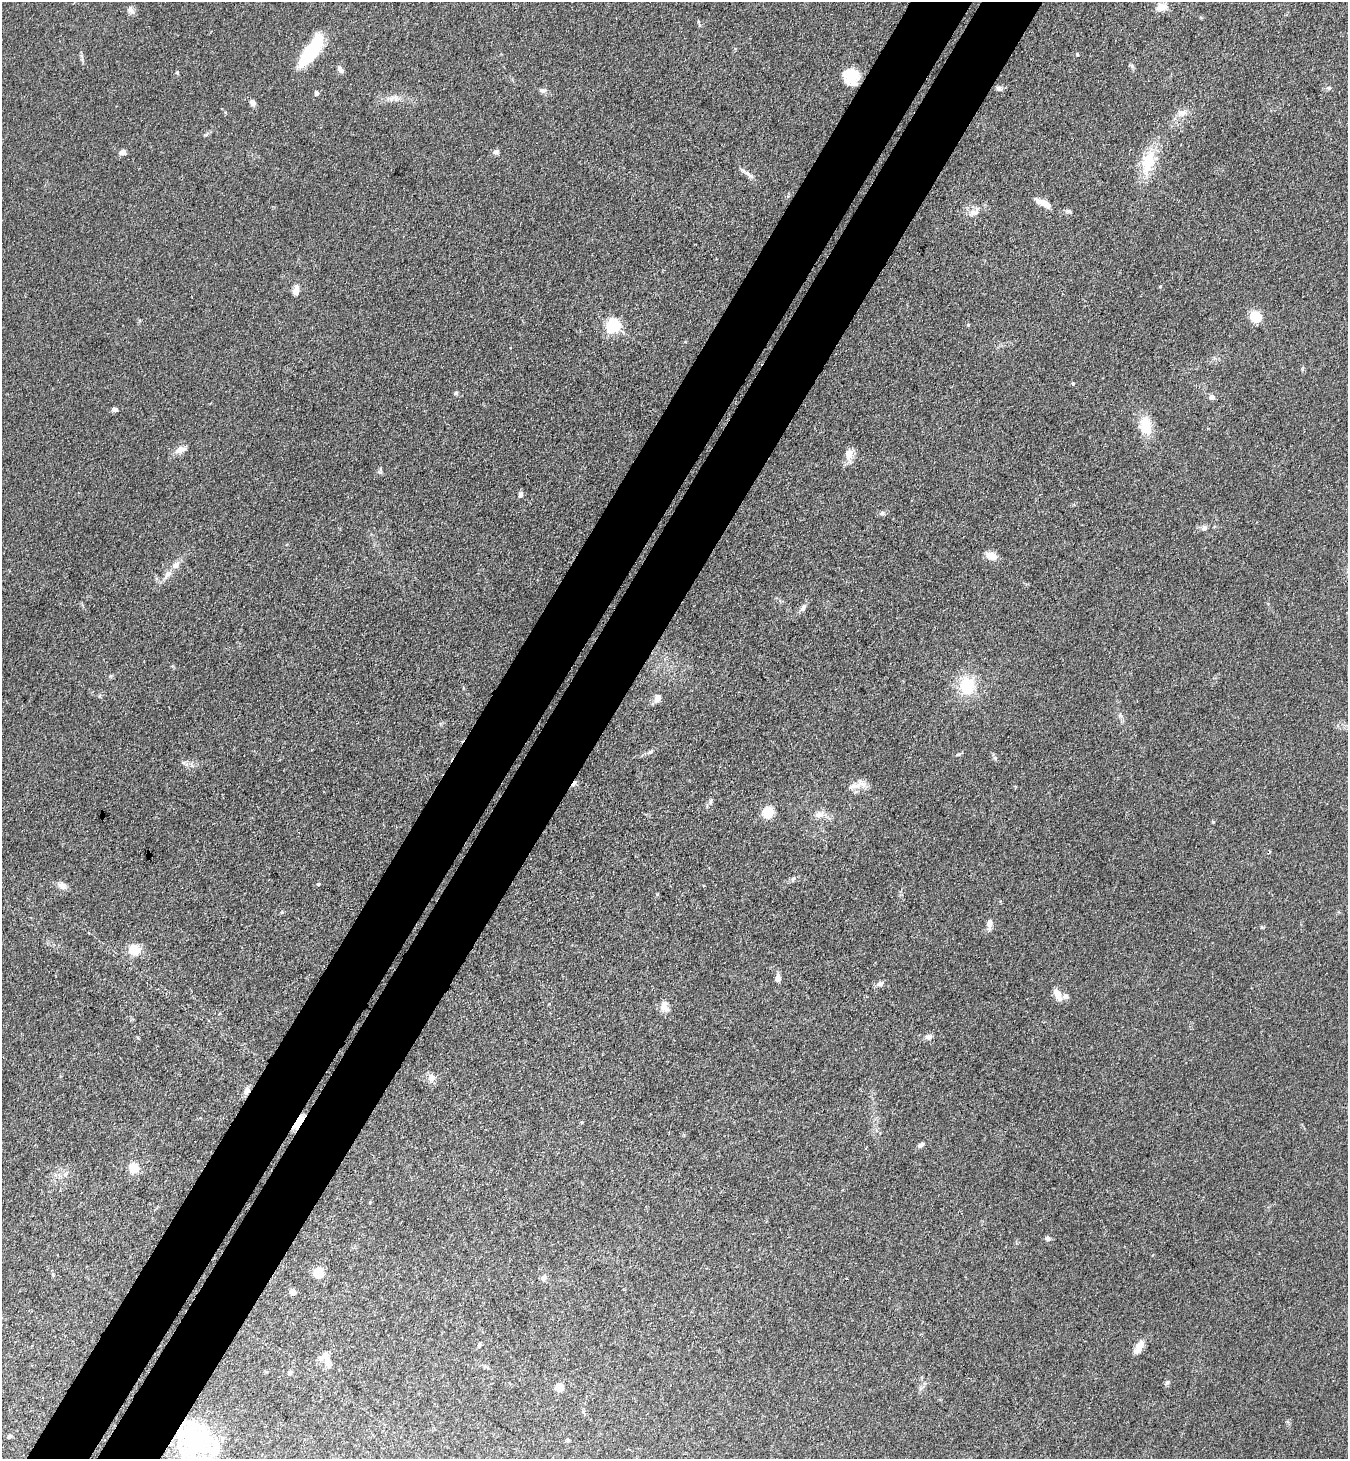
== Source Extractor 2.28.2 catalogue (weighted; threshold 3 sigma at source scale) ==
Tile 7 of 4 x 4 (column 3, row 2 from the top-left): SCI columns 2893-4238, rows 2950-4406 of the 5924 x 5902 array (HDU 1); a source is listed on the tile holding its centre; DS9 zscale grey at full resolution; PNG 1350 x 1461 px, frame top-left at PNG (2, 2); no overlay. Shown black and unused: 9% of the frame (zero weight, under 3 of 4 exposures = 5% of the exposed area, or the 3 px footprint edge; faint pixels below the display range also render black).
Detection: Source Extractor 2.28.2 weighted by HDU 2 'WHT'; one run over the whole footprint, this tile lists its part. Background 0.18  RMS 0.0084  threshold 0.038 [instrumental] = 3 sigma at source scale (4.5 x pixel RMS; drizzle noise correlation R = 1.50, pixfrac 1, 0.05/0.05 arcsec/px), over >= 5 px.
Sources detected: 85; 1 inside a brighter object's white glare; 1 cosmic-ray / hot-pixel residue — not listed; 5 inside a brighter listed object's ellipse — not listed separately; the other 78 listed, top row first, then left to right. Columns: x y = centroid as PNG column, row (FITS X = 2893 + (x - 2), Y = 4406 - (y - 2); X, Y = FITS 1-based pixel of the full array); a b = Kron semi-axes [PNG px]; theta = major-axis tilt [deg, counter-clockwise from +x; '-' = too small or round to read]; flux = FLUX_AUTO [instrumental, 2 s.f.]
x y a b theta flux
1161 7 15 10 13 7.7
130 10 11 7 -38 3.5
311 51 38 12 56 49
1077 54 4 3 - 0.76
1132 66 7 5 -49 1.7
340 69 8 6 -63 3.5
177 72 5 4 - 1
851 76 19 17 -50 18
999 88 9 6 -18 2.6
1329 88 7 5 -1 2
543 90 9 7 10 2.5
316 93 5 5 - 2
395 98 10 6 -69 3.2
252 102 9 6 -53 3.4
1182 113 13 9 13 6.1
206 135 8 3 19 1.3
123 152 7 6 - 3.8
496 152 9 6 20 2.4
1148 162 34 16 75 30
748 174 17 5 -42 4.2
1043 203 20 7 -26 8.7
1069 211 7 5 -1 1.8
974 212 13 8 2 5.6
1160 286 4 3 - 0.82
296 291 11 7 73 5.3
1256 317 11 10 - 18
614 325 6 6 - 140
1073 383 5 4 - 0.85
455 393 7 4 28 1.2
1212 397 6 6 - 3.4
114 410 8 5 -3 2.6
1146 425 19 12 -80 22
180 450 17 8 20 5.7
849 454 18 9 -88 8.1
521 494 8 6 79 2.3
882 513 7 6 - 2.1
1204 528 7 7 - 3.1
991 556 11 7 -24 11
167 575 17 7 48 6.4
803 608 10 6 52 3.1
110 676 5 4 - 1.1
967 686 19 16 86 32
658 698 10 8 64 5.9
650 752 11 4 29 2.3
995 758 6 5 - 1.7
861 784 19 11 11 8
711 801 7 4 88 1.5
768 813 8 7 - 25
819 814 14 10 11 6.7
1213 822 5 3 - 0.73
793 879 7 4 45 1.7
62 885 11 8 -24 5.1
989 923 12 7 83 5.8
1261 927 6 3 -71 0.85
134 950 8 7 - 26
778 978 10 6 -88 4
880 984 11 6 20 3.2
1058 995 16 8 -65 7.2
664 1007 14 10 -77 7.1
928 1037 9 7 12 3.3
431 1078 11 9 -75 5.1
247 1091 11 7 66 3.7
298 1122 19 6 56 10
921 1145 8 5 31 2.6
134 1167 6 5 - 49
1048 1238 7 6 - 2.3
318 1273 7 7 - 23
544 1278 9 6 38 2.4
293 1292 5 4 - 7.6
479 1345 6 4 60 1.7
1139 1347 19 8 59 8.5
328 1361 18 8 -89 6.6
290 1373 6 5 - 1.9
1167 1383 9 5 46 1.7
560 1387 7 7 - 11
9 1436 6 5 - 1.8
193 1439 48 35 -60 96
567 1440 6 4 89 1.1
Overlapping masked pixels (flux is a lower limit): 3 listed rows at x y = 247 1091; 298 1122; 193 1439
Unlisted compact peaks at least as high as the median listed source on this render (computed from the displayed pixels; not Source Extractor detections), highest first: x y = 318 884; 968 325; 379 472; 282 912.